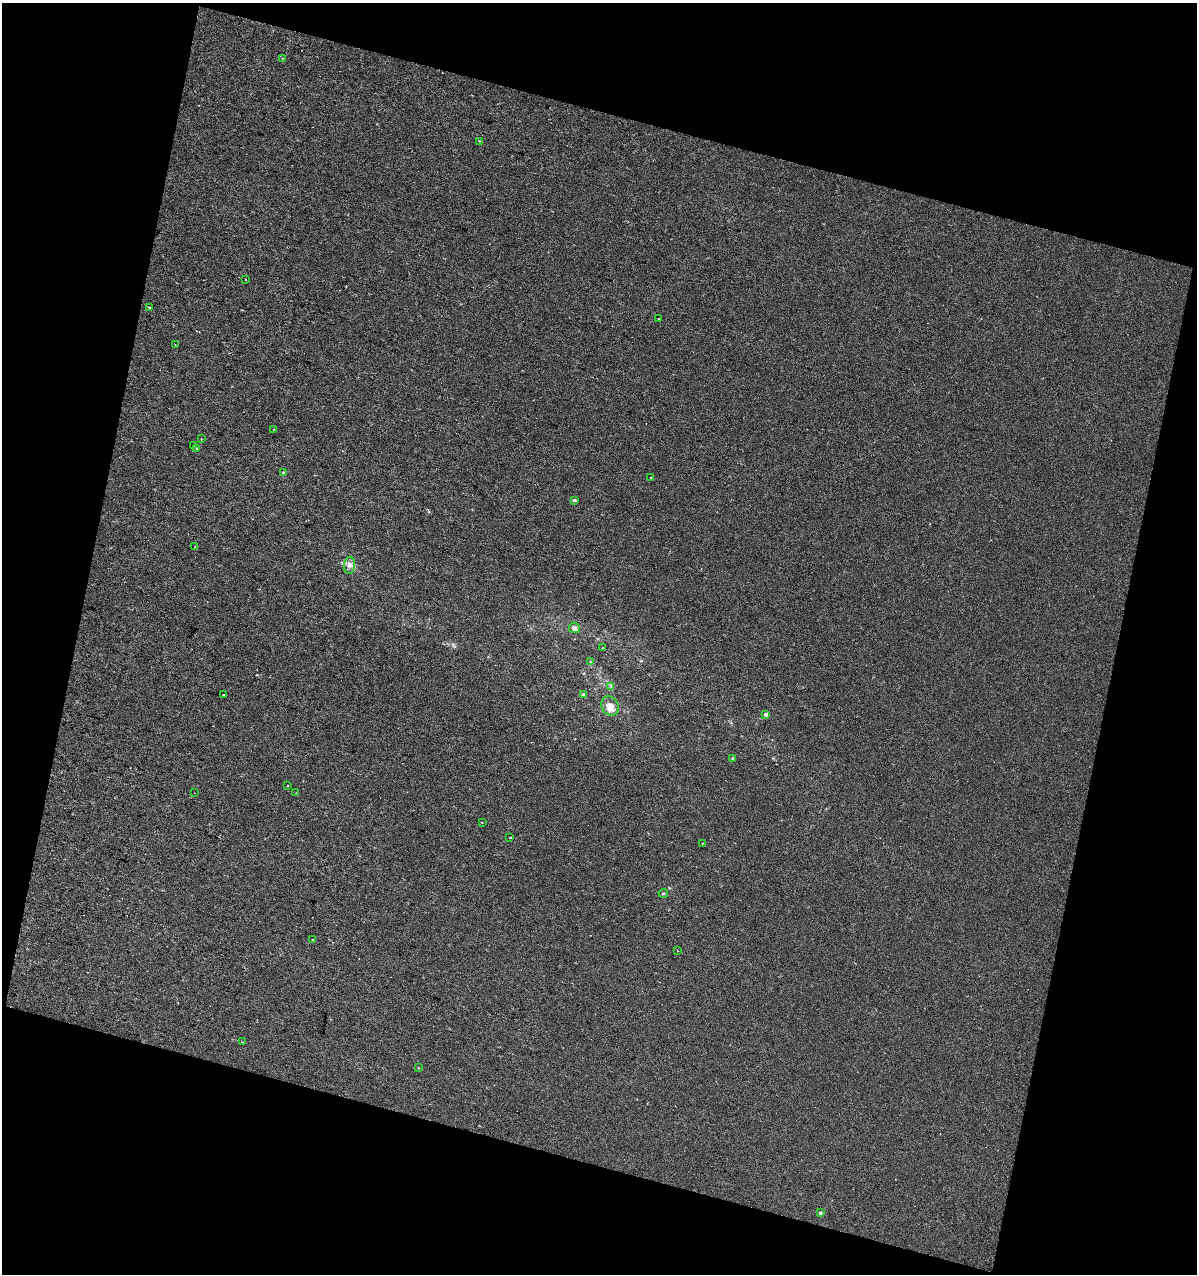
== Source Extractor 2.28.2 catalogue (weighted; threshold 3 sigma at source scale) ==
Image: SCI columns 129-2517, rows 1-2544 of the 2629 x 2544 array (HDU 1 of 3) = the unmasked area's bounding box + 8 px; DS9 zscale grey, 2 x 2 block average (1 PNG px = mean of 2 x 2 image px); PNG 1199 x 1276 px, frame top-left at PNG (2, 3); each listed source drawn as its Kron ellipse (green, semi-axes under 4 px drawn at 4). Shown black and unused: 31% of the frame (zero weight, under 2 of 3 exposures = <1% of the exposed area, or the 3 px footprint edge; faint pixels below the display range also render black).
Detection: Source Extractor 2.28.2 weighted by HDU 2 'WHT'. Background 2.80e-04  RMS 0.0041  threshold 0.0183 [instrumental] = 3 sigma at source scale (4.5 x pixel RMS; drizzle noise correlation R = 1.50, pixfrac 1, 0.0396/0.0396 arcsec/px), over >= 5 px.
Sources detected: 38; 2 cosmic-ray / hot-pixel residue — neither listed nor drawn; the other 36 listed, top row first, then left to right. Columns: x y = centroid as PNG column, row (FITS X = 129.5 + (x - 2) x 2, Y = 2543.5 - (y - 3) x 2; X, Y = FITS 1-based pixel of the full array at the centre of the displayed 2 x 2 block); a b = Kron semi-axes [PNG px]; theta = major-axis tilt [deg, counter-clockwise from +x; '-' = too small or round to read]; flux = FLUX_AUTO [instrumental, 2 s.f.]
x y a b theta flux
282 58 2 2 - 0.91
479 141 3 2 - 0.54
246 279 2 2 - 2.1
150 308 3 2 - 1
659 319 2 2 - 0.8
175 345 2 2 - 0.32
274 429 2 2 - 0.49
201 439 2 2 - 0.52
194 445 2 2 - 0.73
197 448 3 2 - 1
283 472 4 3 - 1.1
651 477 2 2 - 3.3
574 500 2 2 - 3.9
195 547 2 2 - 0.65
350 565 8 5 87 4.4
574 628 5 5 - 2.8
603 648 2 2 - 0.29
591 662 3 3 - 0.97
611 686 4 3 - 1.6
583 694 3 3 - 0.74
223 695 2 2 - 3.5
610 706 10 8 -62 9.5
766 714 2 2 - 4.4
733 758 2 2 - 2.2
287 786 2 2 - 0.47
195 793 2 2 - 0.82
296 793 2 2 - 2.5
482 822 2 2 - 0.85
510 838 2 2 - 1.3
702 843 2 2 - 0.77
663 893 4 2 - 0.9
312 940 2 2 - 1.7
677 951 2 2 - 0.9
243 1042 2 2 - 0.52
418 1068 3 2 - 0.56
820 1213 2 2 - 2.9
Diffuse or blended objects may show on this block-average render without a row.